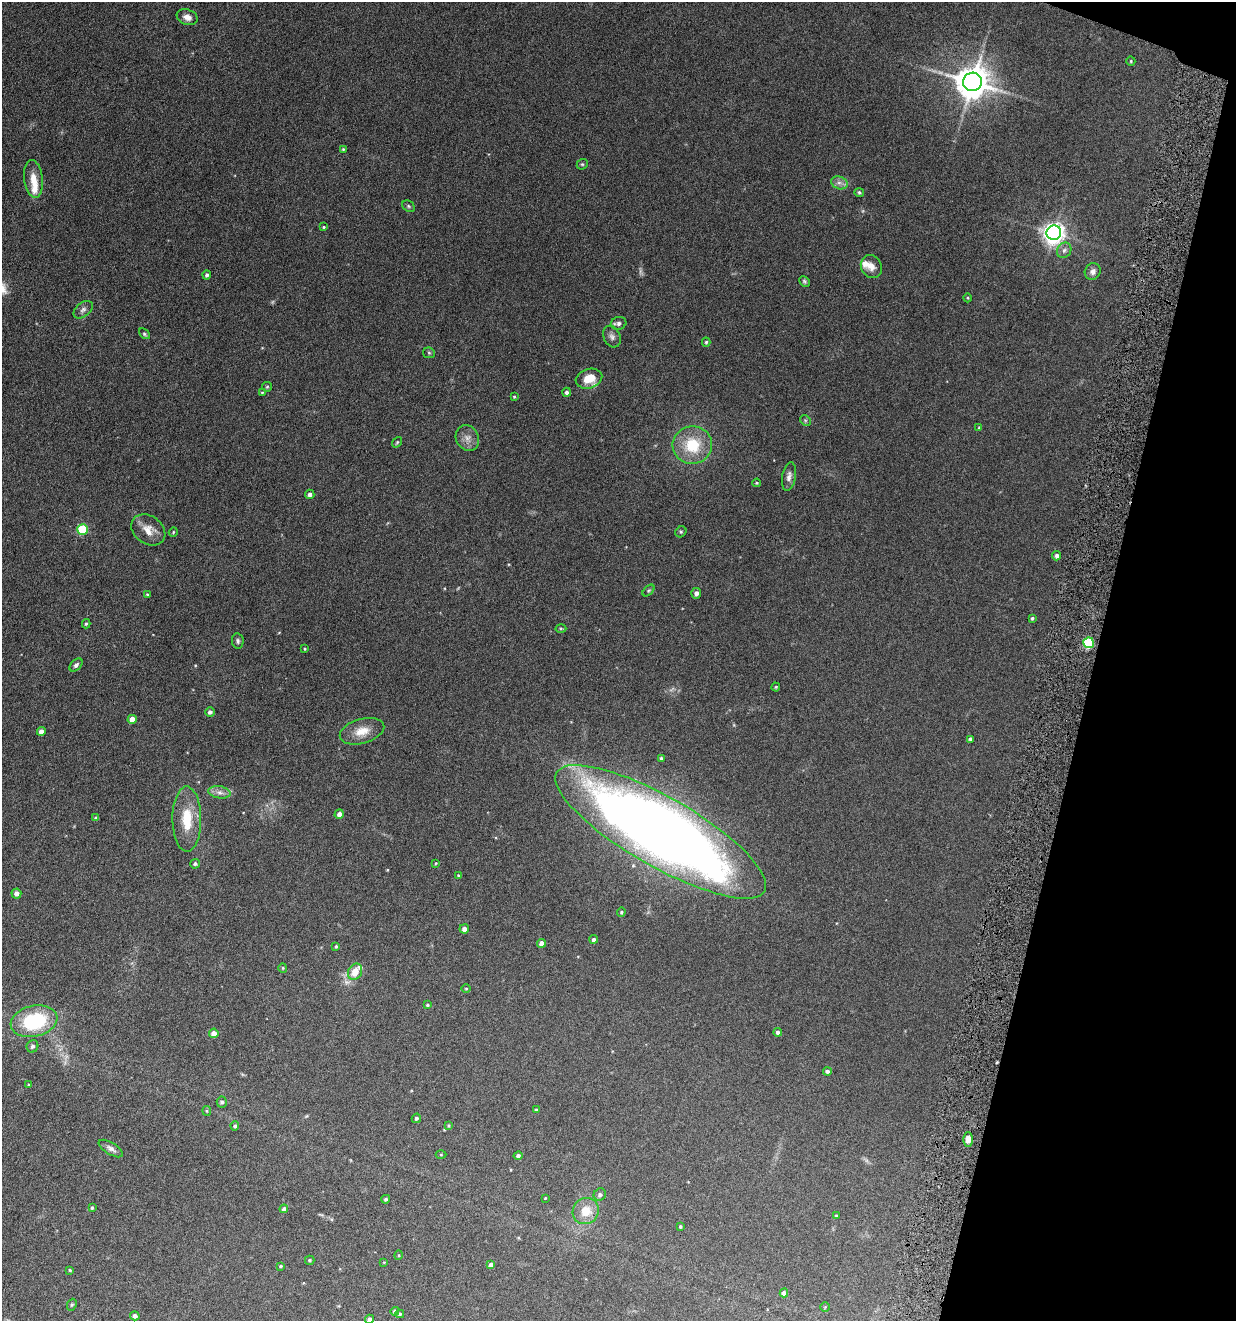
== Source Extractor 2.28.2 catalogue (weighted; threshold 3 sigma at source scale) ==
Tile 8 of 4 x 4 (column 4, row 2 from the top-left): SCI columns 3840-5073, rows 2643-3961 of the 5336 x 5285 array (HDU 1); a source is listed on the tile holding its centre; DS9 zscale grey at full resolution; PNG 1238 x 1323 px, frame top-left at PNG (2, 2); each listed source drawn as its Kron ellipse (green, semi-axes under 4 px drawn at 4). Shown black and unused: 12% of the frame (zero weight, under 4 of 8 exposures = <1% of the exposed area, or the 3 px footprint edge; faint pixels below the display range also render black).
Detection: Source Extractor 2.28.2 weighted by HDU 2 'WHT'; one run over the whole footprint, this tile lists its part. Background 0.154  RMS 0.0064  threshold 0.0261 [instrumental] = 3 sigma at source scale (4.09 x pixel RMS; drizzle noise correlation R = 1.36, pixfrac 0.8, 0.05/0.05 arcsec/px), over >= 5 px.
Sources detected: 119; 1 too faint to see at this stretch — neither listed nor drawn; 5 inside a brighter listed object's ellipse — not listed separately; the other 113 listed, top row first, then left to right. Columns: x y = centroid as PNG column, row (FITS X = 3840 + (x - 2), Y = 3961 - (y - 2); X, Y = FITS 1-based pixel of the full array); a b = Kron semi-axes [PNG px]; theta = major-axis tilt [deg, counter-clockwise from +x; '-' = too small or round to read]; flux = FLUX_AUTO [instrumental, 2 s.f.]
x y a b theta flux
187 17 11 7 -20 3.3
1131 61 5 4 - 0.64
972 82 9 9 - 1200
343 149 4 3 - 0.54
582 164 6 5 - 0.86
33 179 19 9 -83 6.8
839 183 8 6 -20 2.2
859 192 4 4 - 0.88
408 206 7 5 -38 0.99
324 227 4 3 - 0.58
1054 233 7 7 - 380
1064 250 8 6 55 1.8
871 266 12 10 -60 4.4
1093 271 8 7 - 2.6
207 275 4 4 - 1.1
804 281 5 5 - 0.96
968 298 4 3 - 0.48
83 310 11 7 39 2.1
619 323 8 6 15 1.6
144 334 6 4 -41 0.84
612 337 11 8 -63 2.2
706 342 4 4 - 0.78
429 353 6 5 - 0.85
589 379 13 9 16 8.5
267 387 5 4 - 0.67
567 392 4 4 - 1.3
262 393 4 3 - 0.58
514 397 3 3 - 0.55
805 420 6 4 -44 0.93
979 428 4 3 - 0.53
467 438 13 11 -62 4
397 442 6 4 54 0.67
692 445 20 19 - 22
789 477 15 6 80 2.8
757 483 4 3 - 0.59
310 494 5 4 - 1.5
82 529 5 5 - 32
148 530 18 14 -36 6.9
173 532 5 4 - 0.6
681 532 6 5 - 0.82
1057 556 4 4 - 1.5
649 591 7 4 45 0.84
696 593 5 5 - 2.2
147 594 4 3 - 0.57
1032 618 3 3 - 0.79
86 624 5 4 - 0.72
561 628 5 3 - 0.6
238 641 7 5 -81 1.2
1089 643 5 5 - 45
305 649 3 2 - 0.47
76 665 8 5 45 1.5
776 687 4 4 - 0.56
210 712 5 5 - 2
132 719 4 4 - 6.3
41 731 4 4 - 3
362 731 23 12 16 8.5
970 739 4 3 - 1
661 758 4 4 - 0.95
220 792 11 6 -8 2.7
339 814 5 4 - 2.4
96 818 4 3 - 1.3
187 819 32 14 -89 16
661 832 120 34 -30 830
436 863 3 3 - 0.45
195 864 5 4 - 1.2
458 875 4 3 - 0.55
16 893 5 5 - 3.3
621 912 5 4 - 0.65
464 929 5 4 - 2.4
594 939 4 4 - 1.3
542 943 4 4 - 3
336 946 3 3 - 0.75
283 968 5 4 - 0.6
355 972 8 6 58 7.5
466 988 5 3 - 0.56
427 1005 4 3 - 0.8
34 1021 24 15 13 42
778 1032 4 4 - 1.3
214 1033 5 4 - 4
32 1046 6 5 - 1.5
827 1071 4 4 - 1.3
29 1085 4 3 - 0.47
222 1102 5 5 - 1.2
536 1110 4 3 - 0.65
207 1111 5 4 - 0.64
416 1118 5 4 - 1.1
449 1125 3 3 - 0.54
235 1126 4 4 - 1.1
968 1139 7 5 -90 3.8
111 1149 14 6 -31 2.3
441 1155 5 3 - 0.51
518 1156 4 4 - 1.5
600 1195 6 6 - 1.7
545 1198 3 2 - 0.39
386 1199 4 3 - 0.84
92 1208 4 3 - 0.73
284 1209 4 4 - 1.6
586 1211 13 12 - 9.6
836 1216 3 3 - 0.56
680 1226 4 3 - 0.8
399 1255 5 3 - 0.53
310 1260 5 4 - 0.88
384 1262 4 2 - 0.37
491 1264 4 3 - 2.2
281 1266 4 3 - 0.61
70 1270 3 3 - 0.58
784 1293 4 4 - 2.5
72 1305 6 4 67 0.72
825 1307 4 4 - 0.6
395 1311 4 4 - 1.8
400 1314 4 4 - 0.7
135 1316 5 4 - 1.8
369 1319 4 4 - 1.8
Isophote crosses this tile's border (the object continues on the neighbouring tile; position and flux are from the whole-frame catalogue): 2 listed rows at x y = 34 1021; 369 1319